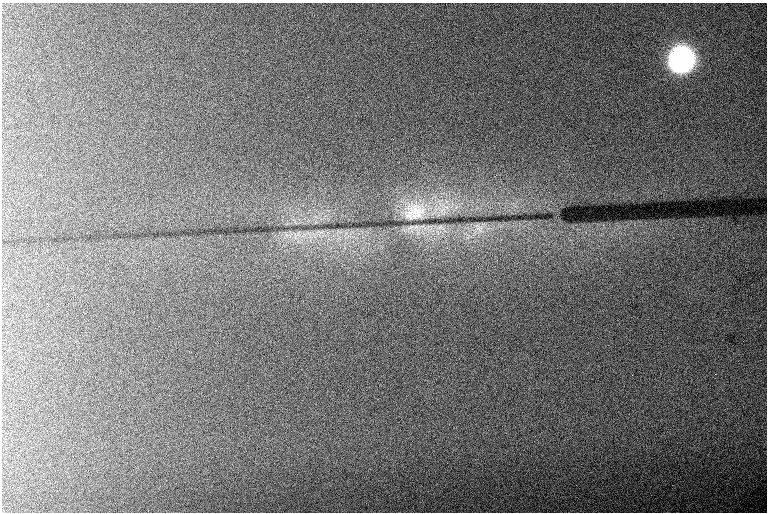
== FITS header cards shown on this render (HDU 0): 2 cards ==
NAXIS1  =                  765 /fastest changing axis
NAXIS2  =                  510 /next to fastest changing axis

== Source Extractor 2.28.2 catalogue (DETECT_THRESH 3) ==
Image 765 x 510 px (HDU 0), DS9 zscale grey, 1 PNG px = 1 image px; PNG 769 x 514 px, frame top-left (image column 1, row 510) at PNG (2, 3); no overlay
Background 1240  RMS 12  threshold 37.3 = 3 sigma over >= 5 px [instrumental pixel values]
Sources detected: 5; all 5 listed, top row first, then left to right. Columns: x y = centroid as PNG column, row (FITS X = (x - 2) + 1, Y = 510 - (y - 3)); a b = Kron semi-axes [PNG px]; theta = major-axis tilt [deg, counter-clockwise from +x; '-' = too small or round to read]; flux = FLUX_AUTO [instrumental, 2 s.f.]
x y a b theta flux
681 60 19 18 - 220000
415 212 42 31 16 67000
440 227 14 7 -14 5800
478 228 15 10 -76 8000
715 374 3 2 - 870